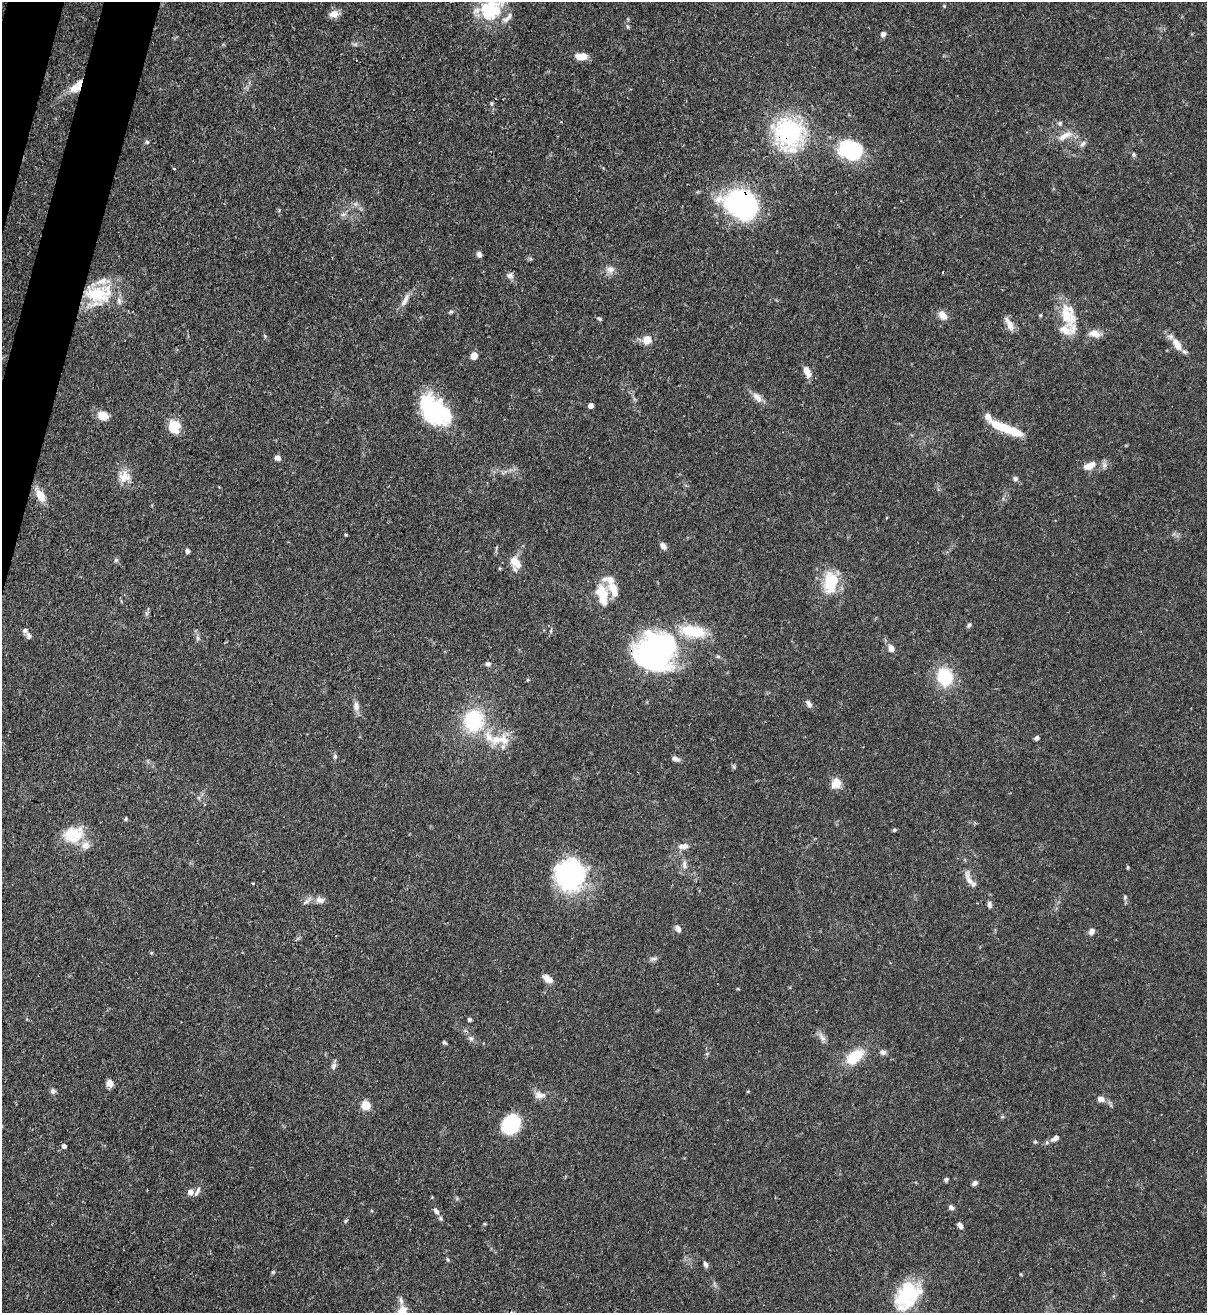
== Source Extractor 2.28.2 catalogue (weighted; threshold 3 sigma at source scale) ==
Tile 11 of 4 x 4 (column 3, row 3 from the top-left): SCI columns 2629-3833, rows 1345-2655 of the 5389 x 5307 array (HDU 1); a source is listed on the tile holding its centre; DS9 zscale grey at full resolution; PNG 1209 x 1315 px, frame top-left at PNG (2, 2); no overlay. Shown black and unused: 2% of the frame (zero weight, under 3 of 4 exposures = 7% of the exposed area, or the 3 px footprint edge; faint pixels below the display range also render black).
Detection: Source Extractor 2.28.2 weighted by HDU 2 'WHT'; one run over the whole footprint, this tile lists its part. Background 0.1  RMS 0.0041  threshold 0.0186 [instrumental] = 3 sigma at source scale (4.5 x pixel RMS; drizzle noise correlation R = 1.50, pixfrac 1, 0.05/0.05 arcsec/px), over >= 5 px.
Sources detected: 131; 1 too faint to see at this stretch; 5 inside a brighter object's white glare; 1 cosmic-ray / hot-pixel residue — not listed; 12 inside a brighter listed object's ellipse — not listed separately; the other 112 listed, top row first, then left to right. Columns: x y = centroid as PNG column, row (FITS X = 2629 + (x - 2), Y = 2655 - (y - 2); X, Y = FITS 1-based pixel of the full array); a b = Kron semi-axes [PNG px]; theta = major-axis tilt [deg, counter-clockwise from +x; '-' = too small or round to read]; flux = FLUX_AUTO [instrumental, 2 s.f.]
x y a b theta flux
492 10 30 24 58 21
334 14 11 8 12 3.7
883 34 6 5 - 1.6
355 44 7 5 29 0.84
581 56 12 7 -5 5.1
77 86 20 9 48 6.3
491 103 5 4 - 0.55
1060 123 6 6 - 0.84
789 133 33 29 -64 50
1065 136 24 8 27 4.6
147 142 5 5 - 0.67
1083 144 10 5 44 1.3
852 151 19 15 -58 35
1134 154 5 5 - 0.71
174 169 4 2 - 0.34
745 205 33 24 -44 76
343 214 7 4 1 0.94
479 254 6 5 - 1.6
610 270 11 10 - 2.5
510 276 10 8 -18 1.7
98 294 37 23 4 24
405 300 22 6 61 3
451 312 6 4 20 0.66
1040 315 4 4 - 0.48
1068 315 34 17 -70 13
943 316 13 9 -42 3.2
599 319 7 4 -36 0.7
1009 324 18 7 -62 3.3
1094 334 15 9 -12 3.6
265 336 6 3 -19 0.41
647 340 5 5 - 14
1177 345 18 9 -61 4.9
474 356 7 6 - 3.1
807 372 12 7 -64 4
757 397 17 9 -48 3
591 405 4 4 - 2.7
435 411 34 21 -43 44
103 416 13 10 -19 4.5
173 427 18 9 -74 6.1
1007 429 36 8 -21 13
278 458 6 5 - 2.1
1089 465 15 8 27 4.5
124 476 17 15 68 5.5
1015 479 7 6 - 1.1
40 495 15 9 -59 5.6
663 546 9 5 -55 1.9
187 551 6 4 -82 1.1
116 560 6 5 - 0.71
515 562 17 10 -48 5.5
830 583 28 17 -81 15
614 590 22 10 -69 5.8
602 595 26 11 -76 10
969 625 7 5 46 0.8
694 632 29 15 -4 16
29 636 9 6 -66 1.2
198 638 7 4 -90 0.83
891 648 9 7 -68 2.5
655 652 42 33 24 110
488 664 6 5 - 1.1
945 677 17 14 -70 20
809 704 11 6 -63 1.5
356 706 13 8 -80 2.3
473 720 19 17 76 30
489 737 31 9 -48 8
1036 738 5 4 - 1.1
503 740 20 11 -21 6.3
335 756 7 5 -89 0.83
675 759 9 5 -18 1.7
836 783 11 9 55 5.8
126 819 5 3 - 0.51
894 830 4 4 - 0.65
73 835 28 21 13 13
684 846 14 7 6 2.7
684 865 12 6 -89 1.8
1128 867 6 4 -90 0.4
570 875 31 30 - 58
969 881 32 8 -68 4.4
253 884 3 3 - 0.45
1125 897 6 5 - 0.66
320 900 14 8 -7 2.6
989 904 9 6 -89 1.3
678 929 9 6 -56 1.6
1092 931 6 5 - 2.4
654 959 7 4 0 0.96
548 979 12 7 -34 3.5
469 1019 5 4 - 0.76
822 1037 15 6 -53 2
471 1038 7 5 -68 1.1
444 1042 5 4 - 0.69
883 1052 8 6 -14 1.5
855 1057 14 9 38 16
334 1066 10 6 79 1.4
110 1083 7 6 - 3.2
52 1091 7 6 - 1.1
540 1095 16 9 -8 3
1101 1099 8 6 -14 2.7
366 1105 11 11 - 4.2
511 1124 18 15 55 27
1055 1138 11 6 32 2.5
1035 1142 5 4 - 0.5
64 1146 4 4 - 1.5
946 1179 5 4 - 0.85
975 1183 6 5 - 1.3
197 1191 14 5 63 1.6
190 1192 7 7 - 2.1
951 1207 6 5 - 1.5
436 1211 10 6 -48 1.7
345 1221 6 3 72 0.54
960 1225 8 5 -57 1.6
706 1264 7 5 -70 1.3
907 1294 36 22 49 24
401 1300 12 5 -75 1.3
Overlapping masked pixels (flux is a lower limit): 5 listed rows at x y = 77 86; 789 133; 745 205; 1177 345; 655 652
Isophote crosses this tile's border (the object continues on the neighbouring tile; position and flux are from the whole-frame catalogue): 1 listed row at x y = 492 10